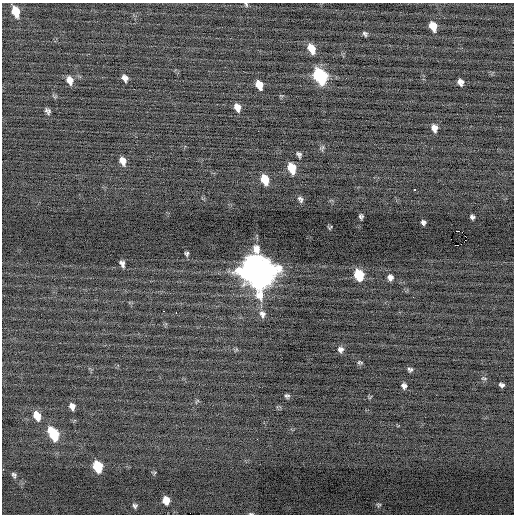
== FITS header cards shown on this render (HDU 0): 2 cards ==
NAXIS1  =                  512 / Axis length
NAXIS2  =                  512 / Axis length

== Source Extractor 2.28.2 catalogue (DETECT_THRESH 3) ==
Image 512 x 512 px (HDU 0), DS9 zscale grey, 1 PNG px = 1 image px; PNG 516 x 516 px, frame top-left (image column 1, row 512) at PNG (2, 3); no overlay
Background -0.0721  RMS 0.71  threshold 2.13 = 3 sigma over >= 5 px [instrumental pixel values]
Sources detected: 59; all 59 listed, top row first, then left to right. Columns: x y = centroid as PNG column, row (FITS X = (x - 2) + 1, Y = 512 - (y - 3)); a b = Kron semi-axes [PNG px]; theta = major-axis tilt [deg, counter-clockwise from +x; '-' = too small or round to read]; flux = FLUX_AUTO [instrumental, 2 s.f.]
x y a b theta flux
246 4 6 4 -71 75
16 12 9 6 -70 890
433 26 9 6 -66 730
365 34 5 4 - 100
311 49 9 6 -66 620
320 76 10 7 -65 6400
125 78 7 5 -48 240
70 80 9 7 -70 390
460 82 6 5 - 230
259 85 8 6 -66 640
55 96 7 4 19 66
237 107 8 6 -68 360
48 111 6 5 - 140
434 128 8 6 -74 310
322 148 9 4 71 94
299 155 6 4 -57 120
123 161 8 5 -68 360
292 168 9 6 -71 1100
265 179 8 6 -69 1100
415 190 3 3 - 260
300 199 7 5 -57 120
361 216 5 4 - 97
472 217 5 4 - 120
423 222 5 4 - 120
330 227 5 3 - 43
458 231 2 2 - 2500
451 239 2 2 - 1400
465 240 2 2 - 140
461 244 2 2 - 210
456 245 5 2 - 110
187 254 4 3 - 86
122 264 7 5 -68 170
257 270 14 12 -64 99000
359 275 8 7 - 2000
390 277 7 6 - 190
413 297 3 2 - 38
163 311 2 2 - 65
176 312 2 2 - 38
262 314 10 8 -70 240
340 349 8 7 - 180
236 350 6 4 19 66
360 362 6 4 -1 72
410 369 6 5 - 110
484 378 7 3 4 58
502 385 5 4 - 120
404 386 5 5 - 170
287 396 5 4 - 100
197 401 7 3 37 55
72 406 7 5 -70 250
37 416 9 6 -70 660
53 434 11 7 -63 2400
98 466 8 6 -72 2000
3 469 2 2 - 110
154 473 6 4 70 55
14 475 6 4 -50 100
166 500 7 6 - 590
378 505 6 6 - 85
135 506 6 6 - 110
251 514 7 3 0 63
At the frame edge (FLAGS 8, measured only in part): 3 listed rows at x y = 246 4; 3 469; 251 514